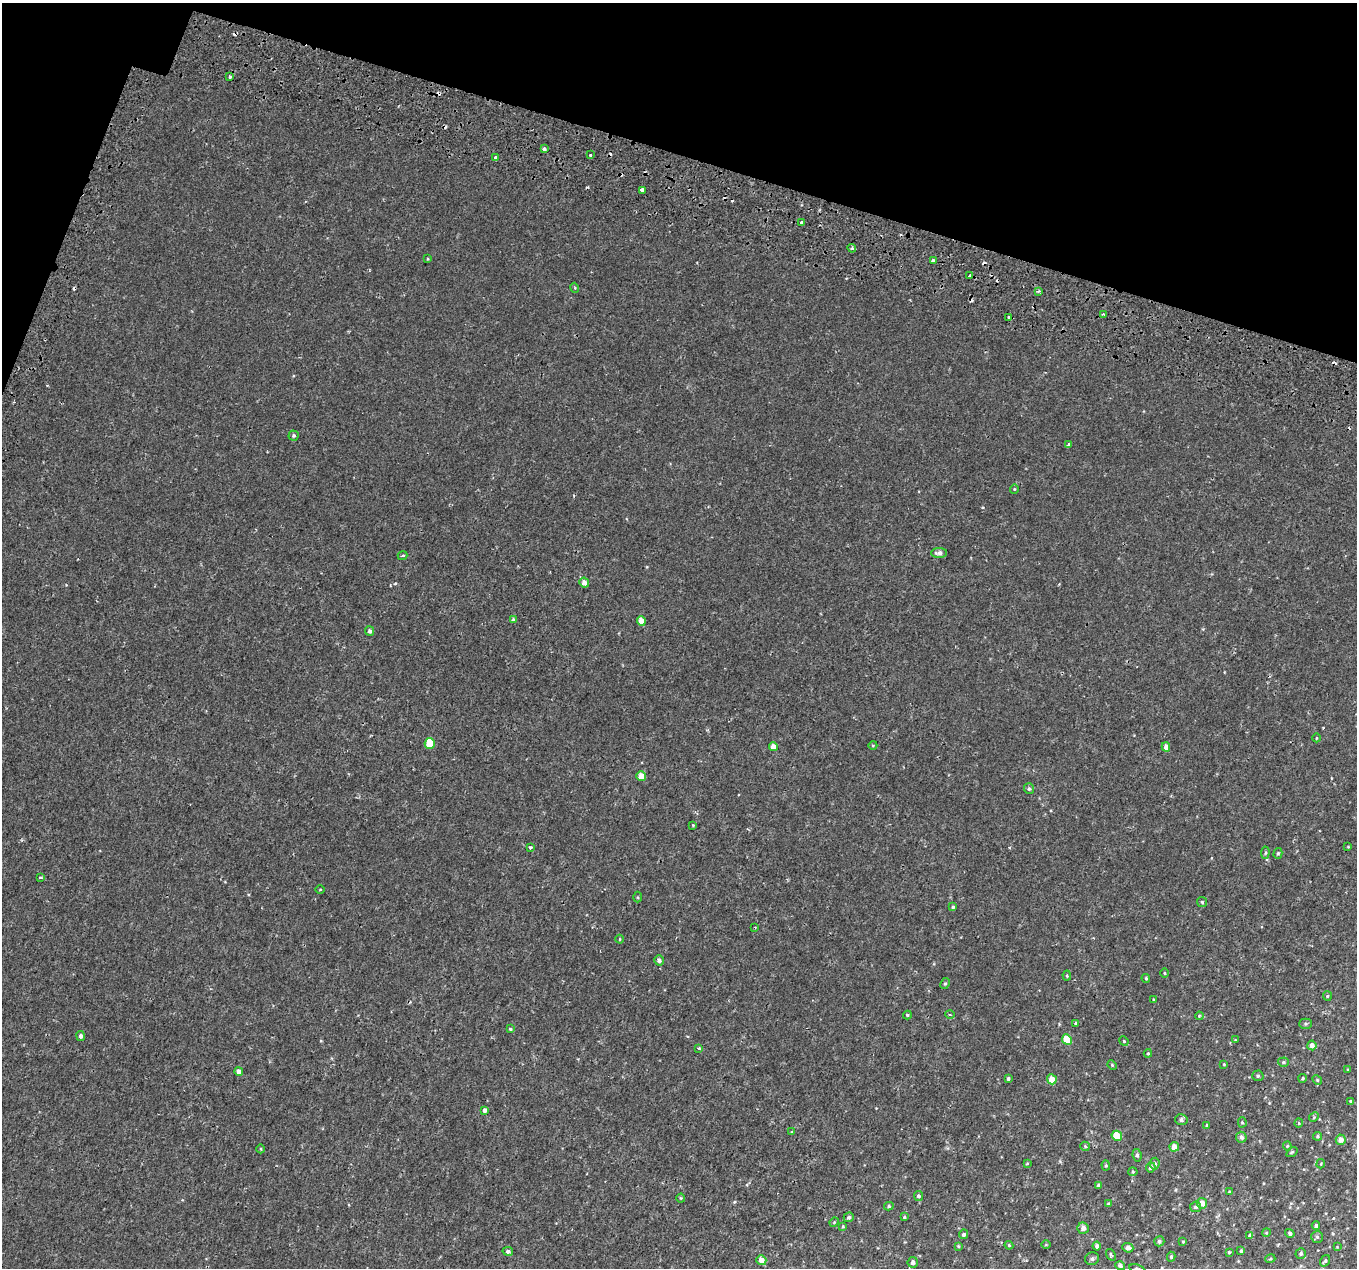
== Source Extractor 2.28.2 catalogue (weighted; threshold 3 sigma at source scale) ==
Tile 2 of 4 x 4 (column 2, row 1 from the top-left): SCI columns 1414-2768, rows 4106-5371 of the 5544 x 5737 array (HDU 1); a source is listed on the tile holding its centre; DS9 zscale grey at full resolution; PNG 1359 x 1270 px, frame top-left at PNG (2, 3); each listed source drawn as its Kron ellipse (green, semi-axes under 4 px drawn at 4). Shown black and unused: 14% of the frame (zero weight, under 2 of 3 exposures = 5% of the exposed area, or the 3 px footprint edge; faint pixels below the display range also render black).
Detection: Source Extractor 2.28.2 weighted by HDU 2 'WHT'; one run over the whole footprint, this tile lists its part. Background 5.62e-04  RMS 0.0017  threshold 0.00757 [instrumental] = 3 sigma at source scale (4.5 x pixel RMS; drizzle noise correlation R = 1.50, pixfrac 1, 0.0396/0.0396 arcsec/px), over >= 5 px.
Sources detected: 147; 11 cosmic-ray / hot-pixel residue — neither listed nor drawn; the other 136 listed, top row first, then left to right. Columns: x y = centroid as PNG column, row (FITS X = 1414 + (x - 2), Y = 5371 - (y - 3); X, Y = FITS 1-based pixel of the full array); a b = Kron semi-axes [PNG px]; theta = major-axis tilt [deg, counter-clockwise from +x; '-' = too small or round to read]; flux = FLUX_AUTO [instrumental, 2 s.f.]
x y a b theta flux
230 77 3 3 - 1.1
544 149 3 3 - 0.52
591 155 3 3 - 0.59
496 157 3 3 - 0.84
642 190 3 3 - 1.4
802 222 3 3 - 0.81
852 248 4 4 - 0.25
428 259 4 3 - 0.11
933 261 4 3 - 0.37
969 276 3 3 - 0.49
575 288 5 3 - 0.14
1039 291 3 3 - 0.34
1103 314 3 3 - 0.34
1008 317 3 3 - 1
294 435 5 5 - 0.32
1069 444 4 3 - 0.4
1014 489 4 4 - 0.17
939 553 8 5 0 0.75
402 556 5 3 - 0.27
584 583 5 4 - 0.99
513 619 4 4 - 0.18
641 621 5 4 - 1.5
370 631 5 4 - 0.47
1316 738 4 3 - 0.13
430 743 5 5 - 3.6
873 745 4 3 - 0.12
773 746 4 4 - 1.2
1166 747 4 4 - 0.87
641 776 5 4 - 1.5
1029 789 5 5 - 0.33
693 825 4 3 - 0.14
530 847 3 3 - 0.43
1348 847 4 3 - 0.11
1265 853 6 4 84 0.24
1278 853 5 4 - 0.23
40 877 3 2 - 0.21
320 889 4 3 - 0.12
638 897 5 3 - 0.16
1202 902 5 4 - 0.23
953 907 4 4 - 0.28
755 927 3 2 - 0.15
620 939 4 3 - 0.13
659 960 5 5 - 0.46
1164 973 4 3 - 0.12
1067 976 5 4 - 0.19
1146 978 4 3 - 0.21
945 984 6 4 62 0.24
1327 996 5 4 - 0.2
1153 999 4 2 - 0.1
907 1015 4 4 - 0.22
950 1015 4 3 - 0.17
1199 1016 4 3 - 0.14
1076 1024 4 3 - 1.1
1305 1024 6 5 - 0.27
510 1029 4 4 - 0.18
81 1036 5 4 - 0.51
1067 1040 5 4 - 2.8
1235 1040 3 3 - 0.1
1124 1041 5 4 - 0.21
1312 1045 5 4 - 0.83
699 1048 4 4 - 0.18
1148 1053 4 4 - 0.16
1283 1062 5 4 - 0.25
1224 1064 3 3 - 0.11
1112 1065 5 4 - 0.18
1348 1070 4 3 - 0.14
239 1071 4 4 - 0.81
1258 1076 6 5 - 0.26
1303 1078 4 3 - 0.19
1008 1079 4 3 - 0.3
1052 1079 5 5 - 1.9
1317 1080 5 4 - 0.2
1350 1101 4 3 - 0.12
484 1110 4 3 - 1.7
1314 1117 5 4 - 0.18
1181 1120 6 5 - 0.43
1242 1122 5 4 - 0.22
1299 1123 4 4 - 0.16
1207 1125 3 3 - 0.21
792 1132 4 3 - 0.17
1117 1136 5 5 - 3.3
1317 1136 4 4 - 0.24
1241 1137 5 5 - 0.58
1341 1140 5 5 - 1.2
1085 1146 5 4 - 0.2
1287 1146 4 4 - 0.18
1174 1147 5 4 - 1.4
261 1149 4 3 - 0.14
1292 1152 6 3 36 0.18
1137 1155 6 4 -81 0.31
1027 1163 4 3 - 0.15
1154 1164 6 5 - 0.58
1321 1164 5 4 - 0.16
1106 1165 5 4 - 0.21
1151 1167 5 4 - 0.56
1133 1172 4 4 - 0.18
1098 1185 4 3 - 0.26
1229 1192 3 3 - 0.18
918 1196 5 4 - 0.35
681 1198 4 4 - 0.17
1202 1203 5 5 - 1.3
1109 1204 4 3 - 0.35
889 1206 4 4 - 0.25
1196 1207 5 5 - 0.37
849 1217 5 4 - 0.31
904 1217 3 3 - 0.2
834 1222 5 4 - 0.15
1316 1225 4 4 - 0.36
843 1226 4 3 - 0.17
1083 1228 6 5 - 0.81
1266 1233 4 3 - 0.13
1290 1233 5 4 - 0.31
963 1234 5 4 - 0.32
1250 1236 4 4 - 0.49
1317 1237 6 6 - 0.31
1159 1241 5 5 - 0.4
1183 1241 3 3 - 0.14
1009 1245 4 4 - 0.18
1046 1245 5 3 - 0.13
958 1246 4 3 - 0.18
1097 1246 4 4 - 0.5
1337 1247 3 3 - 0.1
1128 1248 5 4 - 0.83
508 1251 5 4 - 0.45
1241 1251 3 3 - 0.26
1229 1252 4 4 - 0.19
1301 1253 5 5 - 0.32
1111 1255 6 3 -54 0.21
1171 1257 5 4 - 0.24
1092 1259 7 6 - 0.31
1270 1259 5 3 - 0.15
761 1260 5 5 - 1.4
1325 1261 6 4 56 0.27
913 1262 5 5 - 0.71
1120 1266 5 4 - 0.4
1137 1268 8 4 -10 0.26
Isophote crosses this tile's border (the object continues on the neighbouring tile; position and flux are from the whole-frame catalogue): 1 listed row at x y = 1137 1268